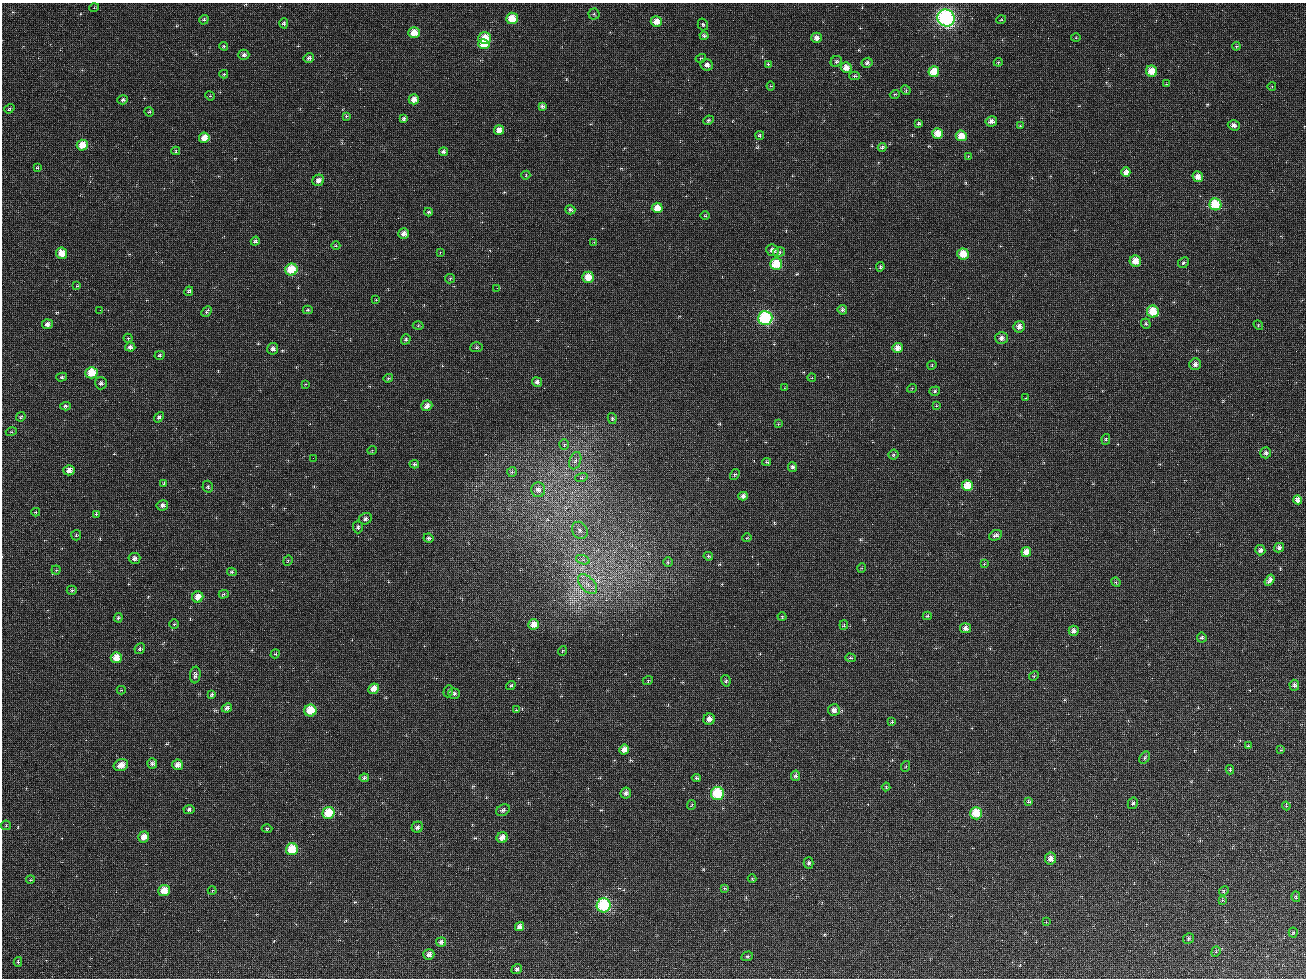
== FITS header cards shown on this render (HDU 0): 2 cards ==
NAXIS1  =                 1304 / length of data axis 1
NAXIS2  =                  976 / length of data axis 2

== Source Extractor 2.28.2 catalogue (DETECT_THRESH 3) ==
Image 1304 x 976 px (HDU 0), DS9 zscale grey, 1 PNG px = 1 image px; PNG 1308 x 980 px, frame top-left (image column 1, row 976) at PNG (2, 3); each listed source drawn as its Kron ellipse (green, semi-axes under 4 px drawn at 4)
Background 194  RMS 100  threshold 301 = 3 sigma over >= 5 px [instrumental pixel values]
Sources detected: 257; all 257 listed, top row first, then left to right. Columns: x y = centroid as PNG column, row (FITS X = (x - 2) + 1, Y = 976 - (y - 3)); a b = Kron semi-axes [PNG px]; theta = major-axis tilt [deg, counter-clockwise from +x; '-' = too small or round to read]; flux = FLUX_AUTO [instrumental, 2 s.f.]
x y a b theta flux
94 8 5 3 - 6.1e+03
594 14 5 5 - 1.1e+04
512 18 6 5 - 1.5e+05
946 18 9 8 - 2.1e+06
204 20 5 4 - 1.2e+04
1001 20 5 3 - 5.7e+03
656 22 6 5 - 8.4e+04
284 23 5 4 - 1.4e+04
703 24 6 5 - 1.2e+04
414 33 5 5 - 1.2e+05
704 36 4 4 - 1.4e+04
485 38 6 6 - 1.8e+05
816 38 5 5 - 3.3e+04
1076 38 5 3 - 6.2e+03
484 44 6 5 - 1.6e+05
224 46 4 3 - 8.1e+03
1236 46 4 4 - 1.0e+04
244 55 5 5 - 2.0e+04
309 58 5 4 - 2.2e+04
701 58 5 3 - 6.5e+03
836 61 6 5 - 1.2e+04
998 62 4 4 - 8.3e+03
867 63 5 5 - 1.7e+04
768 64 3 3 - 1.1e+04
707 65 6 6 - 2.8e+04
846 68 5 5 - 6.2e+04
1152 71 6 5 - 1.2e+05
934 72 5 5 - 1.6e+05
224 74 4 3 - 9.1e+03
854 76 5 4 - 1.2e+04
1166 84 3 3 - 5.8e+03
771 86 4 4 - 5.9e+03
1272 86 4 3 - 5.1e+03
906 90 5 4 - 9.2e+03
895 94 5 3 - 6.6e+03
210 96 5 4 - 7.8e+03
414 99 5 5 - 4.5e+04
123 100 5 4 - 1.2e+04
542 106 4 4 - 1.7e+04
9 109 5 4 - 1.0e+04
149 112 5 4 - 8.7e+03
346 116 3 3 - 6.6e+03
404 118 4 3 - 1.5e+04
708 120 5 4 - 9.7e+03
991 121 6 5 - 3.1e+04
918 124 3 3 - 1.3e+04
1234 125 6 5 - 2.6e+04
1020 126 4 4 - 7.4e+03
499 130 5 5 - 4.7e+04
938 133 5 5 - 1.1e+05
760 135 4 4 - 1.0e+04
961 136 5 5 - 1.0e+05
204 138 5 5 - 9.3e+04
82 145 5 5 - 1.2e+05
882 147 4 3 - 1.7e+04
176 151 4 3 - 7.8e+03
443 152 4 3 - 1.8e+04
968 157 4 3 - 7.1e+03
37 168 3 3 - 7.5e+03
1126 172 4 4 - 5.5e+04
526 175 4 3 - 5.7e+03
1198 177 5 5 - 5.2e+04
318 180 6 5 - 3.0e+04
1215 204 6 6 - 3.2e+05
657 208 5 5 - 7.3e+04
570 210 5 4 - 1.8e+04
428 212 4 3 - 1.0e+04
705 216 5 3 - 5.7e+03
404 233 5 5 - 3.7e+04
255 241 5 4 - 1.5e+04
594 242 4 2 - 5.0e+03
336 246 4 3 - 6.0e+03
772 250 6 5 - 3.5e+04
440 252 2 2 - 3.5e+03
779 252 6 5 - 1.3e+04
61 253 5 5 - 7.8e+04
963 254 6 5 - 1.6e+05
1135 261 6 5 - 8.3e+04
1183 263 6 5 - 1.2e+04
776 264 6 6 - 3.2e+05
880 267 4 3 - 1.1e+04
291 269 6 6 - 2.6e+05
588 277 6 5 - 1.2e+05
450 279 5 4 - 8.5e+03
77 286 3 3 - 5.2e+03
497 288 2 2 - 1.2e+04
189 291 5 3 - 1.1e+04
376 300 4 3 - 5.6e+03
100 310 2 2 - 3.3e+03
308 310 5 4 - 9.3e+03
842 310 5 4 - 1.5e+04
207 311 6 3 46 1.2e+04
1153 312 6 6 - 2.0e+05
765 318 7 7 - 8.8e+05
47 324 5 5 - 2.9e+04
1146 324 5 5 - 1.2e+04
1258 325 5 4 - 7.2e+03
418 326 5 3 - 7.0e+03
1019 327 6 5 - 4.1e+04
128 338 4 4 - 8.7e+03
1002 338 6 6 - 2.6e+04
406 339 5 4 - 1.3e+04
130 347 5 4 - 2.2e+04
476 347 6 5 - 1.0e+04
897 348 5 5 - 5.3e+04
273 349 6 5 - 2.2e+04
160 355 5 4 - 1.0e+04
1195 364 6 5 - 3.1e+04
932 365 5 3 - 6.6e+03
91 373 6 5 - 2.1e+05
62 377 5 4 - 1.1e+04
388 378 5 3 - 8.7e+03
812 378 4 3 - 5.0e+03
537 382 5 4 - 2.1e+04
101 383 6 6 - 1.5e+04
306 384 3 3 - 6.0e+03
784 388 3 2 - 4.1e+03
912 388 5 3 - 5.4e+03
935 391 5 4 - 1.1e+04
1026 398 3 3 - 4.9e+03
65 406 5 4 - 1.4e+04
427 406 5 5 - 3.6e+04
936 406 3 3 - 5.9e+03
21 417 5 4 - 8.9e+03
159 417 6 4 49 1.5e+04
612 418 5 4 - 1.1e+04
778 424 4 3 - 6.0e+03
11 432 5 3 - 7.0e+03
1106 439 5 4 - 1.2e+04
564 444 5 4 - 1.1e+04
372 450 5 3 - 5.5e+03
1266 453 5 5 - 1.8e+04
894 455 5 5 - 1.1e+04
313 458 2 2 - 1.1e+04
575 461 9 5 70 2.3e+04
767 462 4 3 - 1.2e+04
414 464 5 4 - 1.5e+04
792 467 5 4 - 1.5e+04
69 470 5 5 - 4.4e+04
512 472 5 5 - 1.2e+04
735 474 6 3 57 7.8e+03
581 478 6 4 18 1.0e+04
164 483 3 3 - 5.6e+03
967 486 5 5 - 1.8e+05
208 487 6 5 - 1.3e+04
538 490 7 7 - 3.8e+04
743 496 5 4 - 2.5e+04
1298 500 4 4 - 5.1e+04
162 505 5 5 - 2.3e+04
36 512 4 3 - 7.0e+03
96 514 4 3 - 1.0e+04
365 519 7 5 26 1.8e+04
358 527 6 5 - 1.5e+04
580 530 9 7 -57 2.9e+04
76 535 5 5 - 9.7e+03
996 535 7 5 26 2.2e+04
428 538 5 4 - 1.6e+04
747 538 5 3 - 5.1e+03
1279 548 5 4 - 1.8e+04
1260 550 5 5 - 2.2e+04
1026 552 5 4 - 6.7e+04
708 556 5 3 - 9.0e+03
134 558 6 5 - 2.2e+04
583 560 7 4 -19 1.6e+04
288 561 5 4 - 8.7e+03
668 562 5 5 - 1.1e+04
984 564 4 3 - 6.2e+03
862 568 5 3 - 5.5e+03
56 570 4 4 - 6.5e+03
232 572 5 4 - 9.5e+03
1270 580 6 4 57 2.6e+04
1116 582 5 4 - 8.7e+03
587 584 12 7 -47 4.9e+04
72 590 5 4 - 1.1e+04
224 594 5 3 - 8.8e+03
198 597 6 5 - 9.7e+04
927 616 4 4 - 8.8e+03
782 617 4 4 - 6.7e+03
118 618 5 4 - 1.2e+04
174 624 4 4 - 9.0e+03
534 624 5 5 - 9.1e+04
844 625 5 4 - 7.4e+03
965 628 5 5 - 2.8e+04
1074 631 5 5 - 3.0e+04
1202 638 5 5 - 1.3e+04
140 649 5 5 - 1.2e+04
562 651 5 3 - 5.6e+03
275 654 5 4 - 6.9e+03
116 658 5 5 - 1.0e+05
850 658 5 4 - 8.8e+03
195 675 8 5 83 2.1e+04
1034 676 5 4 - 8.5e+03
648 680 5 3 - 6.0e+03
726 681 6 4 -80 1.1e+04
1294 685 5 5 - 2.1e+04
511 686 5 4 - 9.7e+03
373 689 5 5 - 6.2e+04
121 690 4 4 - 5.2e+03
448 691 6 4 72 1.0e+04
212 694 4 3 - 1.5e+04
454 694 5 5 - 1.5e+04
227 708 5 4 - 2.5e+04
310 710 6 6 - 2.0e+05
516 710 3 3 - 5.5e+03
834 710 6 6 - 3.5e+04
709 719 6 5 - 3.8e+04
892 722 4 3 - 1.1e+04
1248 746 3 3 - 8.4e+03
624 749 5 5 - 5.4e+04
1281 750 4 3 - 6.0e+03
1145 758 6 4 52 1.1e+04
152 763 5 5 - 2.0e+04
121 765 7 5 24 6.2e+04
177 765 5 5 - 4.5e+04
906 766 5 3 - 6.9e+03
1230 770 4 3 - 9.9e+03
796 776 5 4 - 1.8e+04
364 778 5 4 - 1.6e+04
696 778 4 4 - 1.4e+04
886 787 4 4 - 8.1e+03
626 793 5 5 - 2.5e+04
717 794 6 6 - 4.3e+05
1028 802 4 4 - 1.0e+04
1133 803 6 5 - 1.2e+04
691 805 5 3 - 5.7e+03
1286 806 4 3 - 6.6e+03
189 810 5 4 - 1.5e+04
503 810 7 5 28 1.7e+04
328 813 6 6 - 2.7e+05
976 813 6 6 - 2.0e+05
6 825 5 4 - 7.8e+03
417 827 6 5 - 2.1e+04
267 828 5 3 - 6.9e+03
144 837 5 5 - 7.5e+04
502 837 6 5 - 5.5e+04
292 849 6 6 - 2.7e+05
1050 859 6 5 - 4.9e+04
809 863 5 5 - 1.5e+04
752 879 4 4 - 6.1e+03
30 880 4 3 - 5.7e+03
724 888 4 4 - 8.1e+03
164 890 6 5 - 1.1e+05
212 890 4 3 - 5.0e+03
1224 891 5 4 - 1.0e+04
1296 897 5 4 - 9.1e+03
1222 900 4 4 - 6.5e+03
604 905 7 7 - 8.3e+05
1046 922 3 3 - 5.1e+03
520 926 5 4 - 2.8e+04
1293 933 5 4 - 7.8e+03
1188 938 5 5 - 1.0e+04
441 942 5 4 - 2.7e+04
1216 952 5 4 - 1.1e+04
429 954 5 5 - 3.6e+04
747 956 6 4 19 9.2e+03
18 962 5 4 - 1.1e+04
517 969 5 4 - 1.4e+04